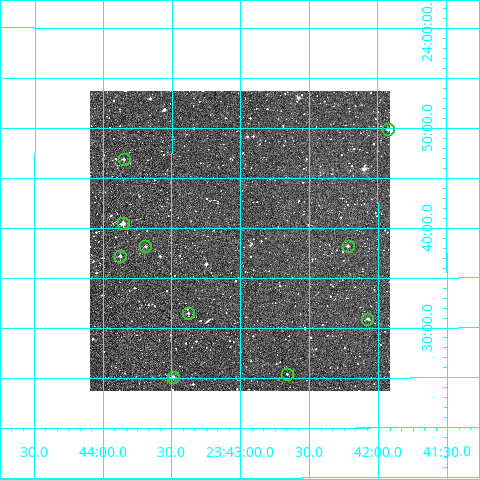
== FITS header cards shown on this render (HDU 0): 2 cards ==
NAXIS1  =                  300
NAXIS2  =                  300

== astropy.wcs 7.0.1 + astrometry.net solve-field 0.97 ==
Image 300 x 300 px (HDU 0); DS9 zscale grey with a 90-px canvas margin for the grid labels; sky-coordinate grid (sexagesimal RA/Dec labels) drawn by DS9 from the SOLVED WCS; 10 Tycho-2 reference stars matched to detected sources circled (green)
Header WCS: RA---TAN/DEC--TAN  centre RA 23:43:00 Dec +23:39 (355.75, +23.65 deg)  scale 6 arcsec/px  FOV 30.0' x 30.0'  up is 0 deg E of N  parity normal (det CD < 0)
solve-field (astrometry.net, Tycho-2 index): VERIFIED the header's WCS against the Tycho-2 star catalogue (verified at 2 index scales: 9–10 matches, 0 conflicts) and refined it, rather than solving blind
Solved WCS: RA---TAN-SIP/DEC--TAN-SIP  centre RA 23:43:00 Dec +23:39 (355.75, +23.65 deg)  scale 6 arcsec/px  FOV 30.0' x 30.0'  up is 0 deg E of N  parity normal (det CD < 0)
The solver's refit moves the header's centre by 0.91 arcsec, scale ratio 1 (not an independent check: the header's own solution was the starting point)
Tycho-2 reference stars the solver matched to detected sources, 10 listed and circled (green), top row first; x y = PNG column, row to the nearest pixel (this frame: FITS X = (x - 90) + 1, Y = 300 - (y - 91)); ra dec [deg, ICRS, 3 dp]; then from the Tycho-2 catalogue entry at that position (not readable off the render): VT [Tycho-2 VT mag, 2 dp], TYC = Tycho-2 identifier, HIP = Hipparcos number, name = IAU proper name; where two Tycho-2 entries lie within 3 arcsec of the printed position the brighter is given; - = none
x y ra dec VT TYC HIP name
388 129 355.481 +23.831 11.39 2251-36-1 - -
124 159 355.962 +23.782 11.75 2251-600-1 - -
123 223 355.964 +23.674 10.66 2251-818-1 - -
145 246 355.922 +23.636 11.99 2251-1125-1 - -
348 246 355.554 +23.637 12.26 2251-890-1 - -
120 256 355.968 +23.620 11.62 2251-979-1 - -
188 313 355.845 +23.525 12.16 2251-1110-1 - -
367 319 355.519 +23.515 11.77 2251-1503-1 - -
287 374 355.665 +23.424 12.13 2251-790-1 - -
173 377 355.873 +23.419 10.95 2251-658-1 - -